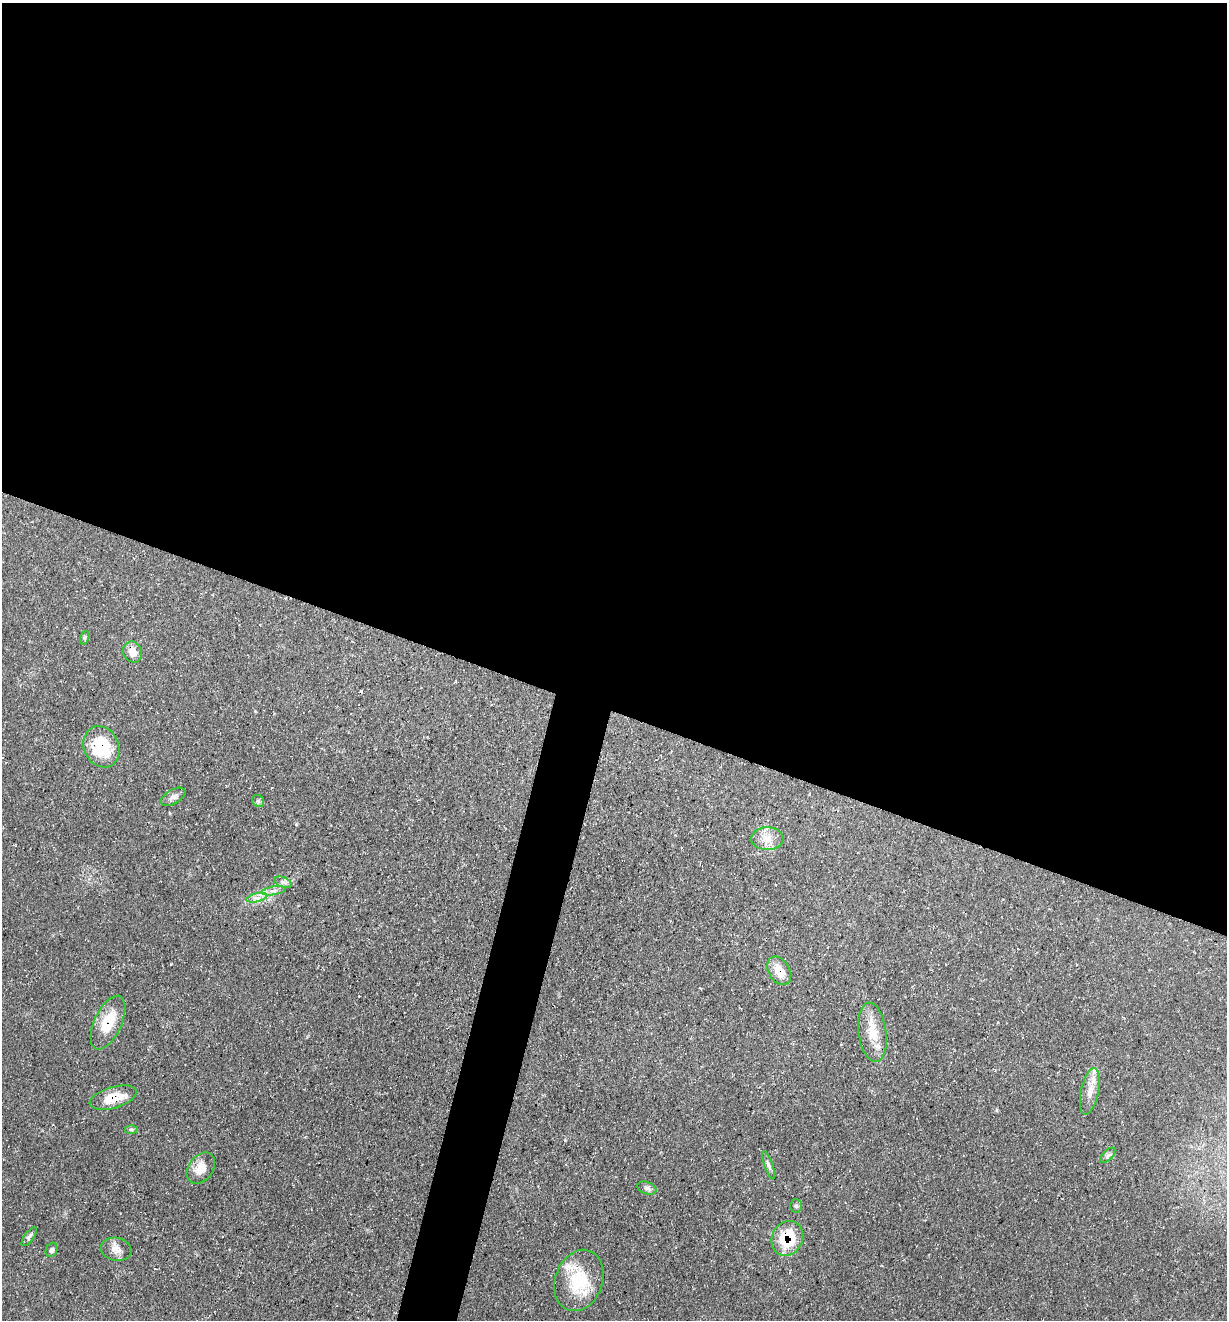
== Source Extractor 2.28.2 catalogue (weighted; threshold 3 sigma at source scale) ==
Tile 3 of 4 x 4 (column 3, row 1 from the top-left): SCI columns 2584-3808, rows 3954-5271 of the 5290 x 5272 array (HDU 1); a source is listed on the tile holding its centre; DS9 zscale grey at full resolution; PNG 1229 x 1322 px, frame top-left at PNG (2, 3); each listed source drawn as its Kron ellipse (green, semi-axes under 4 px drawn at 4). Shown black and unused: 56% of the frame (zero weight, under 3 of 4 exposures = <1% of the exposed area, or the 3 px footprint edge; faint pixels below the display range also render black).
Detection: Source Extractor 2.28.2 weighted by HDU 2 'WHT'; one run over the whole footprint, this tile lists its part. Background 0.163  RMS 0.0072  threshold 0.0326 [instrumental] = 3 sigma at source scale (4.5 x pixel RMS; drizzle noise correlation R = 1.50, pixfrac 1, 0.05/0.05 arcsec/px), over >= 5 px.
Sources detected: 28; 2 cosmic-ray / hot-pixel residue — neither listed nor drawn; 1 inside a brighter listed object's ellipse — not listed separately; the other 25 listed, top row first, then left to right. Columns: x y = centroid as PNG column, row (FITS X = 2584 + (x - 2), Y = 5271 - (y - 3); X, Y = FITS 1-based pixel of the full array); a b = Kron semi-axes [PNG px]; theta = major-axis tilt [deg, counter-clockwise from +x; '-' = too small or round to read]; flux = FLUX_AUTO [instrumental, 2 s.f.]
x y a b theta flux
85 638 7 4 72 1.2
133 652 11 9 -64 7.1
101 747 21 17 -66 40
173 797 14 7 31 3.5
258 801 6 5 - 1.4
767 839 16 11 -1 8.6
283 882 9 5 -22 2.2
273 891 12 4 10 2.7
257 898 10 4 12 3.1
779 971 15 10 -59 11
108 1023 29 13 65 22
872 1032 30 14 -82 17
1090 1091 23 9 78 8.1
113 1098 24 10 16 17
131 1129 6 4 0 1.1
1108 1155 9 5 46 1.9
769 1165 15 4 -71 2.3
201 1168 17 12 53 11
647 1188 10 6 -20 2.3
796 1206 7 5 -87 1.5
29 1237 11 4 54 2
787 1238 18 15 63 35
116 1249 15 11 -11 6.3
52 1250 7 5 67 2
579 1280 31 23 69 35
Overlapping masked pixels (flux is a lower limit): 5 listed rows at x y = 101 747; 779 971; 108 1023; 113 1098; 787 1238